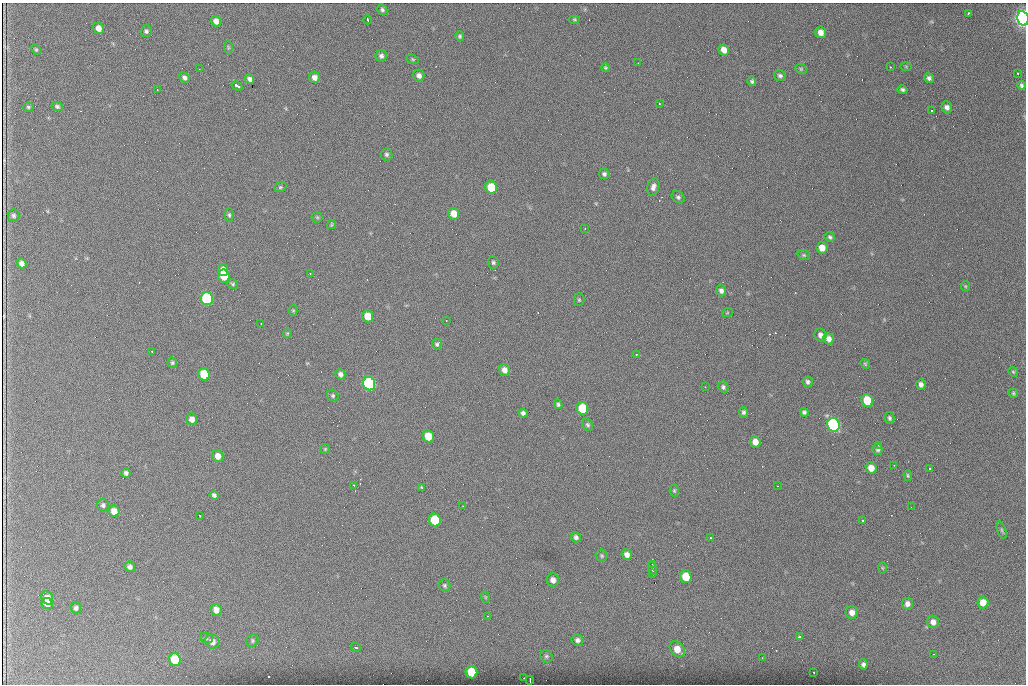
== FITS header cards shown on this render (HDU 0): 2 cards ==
NAXIS1  =                 1024 /fastest changing axis
NAXIS2  =                  682 /next to fastest changing axis

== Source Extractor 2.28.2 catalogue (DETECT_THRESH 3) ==
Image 1024 x 682 px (HDU 0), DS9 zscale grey, 1 PNG px = 1 image px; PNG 1028 x 686 px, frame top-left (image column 1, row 682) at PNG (2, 3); each listed source drawn as its Kron ellipse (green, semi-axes under 4 px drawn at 4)
Background 1220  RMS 25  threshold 73.5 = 3 sigma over >= 5 px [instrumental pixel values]
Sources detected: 162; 3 with non-positive FLUX_AUTO (blend fragments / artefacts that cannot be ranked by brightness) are neither listed nor drawn; the other 159 listed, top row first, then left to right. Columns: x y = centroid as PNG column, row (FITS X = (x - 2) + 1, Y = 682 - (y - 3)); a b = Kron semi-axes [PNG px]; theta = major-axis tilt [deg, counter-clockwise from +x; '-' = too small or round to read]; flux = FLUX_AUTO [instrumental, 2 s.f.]
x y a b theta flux
382 10 5 4 - 3.4e+03
968 13 3 3 - 3.1e+03
1023 18 7 5 -79 1.2e+06
574 19 6 4 0 2.1e+03
368 20 4 2 - 3.0e+03
216 21 5 5 - 9.2e+03
98 28 6 5 - 1.1e+04
146 31 6 5 - 3.7e+03
821 32 6 5 - 1.1e+04
460 36 5 4 - 2.8e+03
228 47 7 3 -89 2.0e+03
36 50 5 4 - 2.1e+03
724 50 6 5 - 1.3e+04
381 56 6 5 - 4.6e+03
413 59 6 4 -21 2.1e+03
638 63 2 2 - 1.1e+03
906 66 6 4 -1 1.7e+03
890 67 3 2 - 2.1e+03
605 68 4 4 - 2.0e+03
199 69 2 2 - 2.0e+03
801 69 6 5 - 2.4e+03
1018 73 3 3 - 2.8e+03
419 75 6 5 - 6.7e+03
780 76 6 5 - 3.9e+03
314 77 6 5 - 8.6e+03
184 78 5 4 - 5.0e+03
929 78 5 4 - 4.5e+03
249 79 5 4 - 5.3e+03
752 81 5 4 - 2.7e+03
1022 85 4 3 - 3.2e+03
237 86 6 3 -30 9.3e+03
157 89 2 2 - 1.5e+03
902 89 5 4 - 3.7e+03
659 104 3 2 - 1.7e+03
57 106 6 4 -26 3.4e+03
28 107 5 4 - 2.5e+03
947 107 6 5 - 6.9e+03
931 111 3 2 - 1.5e+03
386 154 6 6 - 3.3e+03
604 174 5 5 - 3.9e+03
280 187 6 5 - 2.6e+03
491 187 6 5 - 6.1e+04
653 187 9 6 73 6.9e+03
678 197 7 5 -37 3.7e+03
454 214 6 5 - 1.9e+04
229 215 7 4 -89 3.0e+03
14 216 6 6 - 3.8e+03
317 217 5 5 - 2.3e+03
331 224 5 3 - 1.8e+03
585 229 2 2 - 1.2e+03
830 237 5 4 - 3.2e+03
822 248 6 5 - 1.6e+04
804 255 6 5 - 2.5e+03
493 262 6 5 - 2.9e+03
22 263 5 4 - 7.7e+03
223 270 6 5 - 1.3e+04
310 274 2 2 - 1.3e+03
224 276 6 5 - 4.0e+04
233 284 5 5 - 2.6e+03
965 286 5 4 - 1.9e+03
721 291 6 5 - 5.5e+03
207 299 6 6 - 2.2e+05
579 300 6 5 - 2.5e+03
293 310 5 4 - 1.8e+03
727 313 5 3 - 1.5e+03
368 316 6 5 - 2.9e+04
446 320 2 2 - 1.0e+03
261 324 2 2 - 9.5e+02
287 333 5 3 - 1.8e+03
820 335 6 5 - 7.5e+03
828 339 6 5 - 8.8e+03
437 344 5 5 - 3.1e+03
152 351 3 2 - 2.7e+03
636 355 3 2 - 1.5e+03
172 363 5 4 - 2.4e+03
865 364 5 4 - 2.0e+03
504 370 6 5 - 1.0e+04
1013 372 5 4 - 2.1e+03
204 374 6 5 - 7.0e+04
340 374 5 5 - 5.4e+03
808 382 5 5 - 3.9e+03
369 384 6 6 - 3.8e+05
921 384 5 4 - 6.0e+03
705 387 2 2 - 4.0e+03
723 387 6 5 - 3.5e+03
1013 393 5 4 - 2.6e+03
333 396 6 5 - 2.9e+03
867 401 6 5 - 5.5e+04
558 404 5 4 - 3.1e+03
582 408 6 6 - 7.6e+04
744 412 5 4 - 3.5e+03
804 412 4 4 - 3.6e+03
523 413 4 4 - 4.9e+03
889 418 6 5 - 3.5e+03
192 419 6 5 - 9.3e+03
588 425 6 5 - 3.2e+03
833 425 7 6 - 4.3e+05
428 436 6 5 - 3.2e+04
755 442 6 5 - 1.4e+04
878 445 3 2 - 1.1e+03
325 449 5 5 - 1.9e+03
878 449 5 4 - 4.1e+03
218 456 6 5 - 1.2e+04
894 465 2 2 - 9.7e+02
871 468 6 5 - 1.7e+04
929 469 3 3 - 2.8e+03
126 473 5 4 - 4.1e+03
908 475 5 4 - 2.2e+03
354 485 3 2 - 1.4e+03
777 486 2 2 - 9.9e+02
422 488 4 3 - 2.2e+03
674 491 6 4 90 2.3e+03
214 495 4 4 - 3.9e+03
103 505 6 6 - 4.1e+03
463 506 2 2 - 1.2e+03
911 507 2 2 - 6.9e+02
114 511 6 5 - 1.5e+04
200 516 3 2 - 1.6e+03
435 520 6 6 - 8.4e+04
863 520 3 2 - 1.3e+03
1002 530 9 3 -71 2.8e+03
576 537 5 5 - 4.7e+03
711 538 3 2 - 2.0e+03
627 555 5 5 - 7.6e+03
602 556 6 6 - 2.7e+03
653 564 3 2 - 4.1e+03
130 567 5 5 - 5.5e+03
882 568 6 4 -88 2.0e+03
652 569 6 3 -78 5.7e+03
653 574 3 3 - 2.7e+03
686 577 6 5 - 4.3e+04
553 580 7 6 - 8.4e+03
445 585 6 5 - 3.1e+03
485 597 6 3 -71 1.7e+03
47 598 7 5 -61 1.5e+04
983 602 6 5 - 2.0e+04
47 604 6 5 - 1.1e+04
907 604 6 5 - 7.8e+03
76 608 5 5 - 4.5e+03
216 610 6 5 - 1.3e+04
852 612 6 6 - 1.1e+04
488 616 3 2 - 9.7e+02
933 622 6 6 - 8.6e+03
799 637 3 2 - 3.1e+03
206 638 6 5 - 2.6e+03
577 640 6 5 - 5.6e+03
252 641 6 5 - 3.1e+03
212 642 7 6 - 1.1e+04
356 647 5 3 - 2.6e+03
677 649 9 6 -52 2.3e+04
933 654 2 2 - 1.1e+03
546 656 6 6 - 3.4e+03
762 658 2 2 - 8.9e+02
175 660 6 6 - 6.1e+04
863 664 5 4 - 4.3e+03
471 672 6 5 - 6.4e+04
814 672 3 2 - 1.5e+03
524 678 2 2 - 8.0e+02
530 680 4 2 - 2.5e+03
At the frame edge (FLAGS 8, measured only in part): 1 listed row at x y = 1023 18
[3 non-positive-flux detections neither listed nor drawn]

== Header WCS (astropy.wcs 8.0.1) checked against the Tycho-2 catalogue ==
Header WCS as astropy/WCSLIB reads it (CRVAL/CRPIX/CD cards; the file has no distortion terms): RA---TAN/DEC--TAN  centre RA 07:06:07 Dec +31:10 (106.53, +31.16 deg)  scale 1.43 arcsec/px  FOV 24.4' x 16.3'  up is -93 deg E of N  parity flipped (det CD > 0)
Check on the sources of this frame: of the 60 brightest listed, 9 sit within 2.1 arcsec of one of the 15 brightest Tycho-2 stars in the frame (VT <= 12.35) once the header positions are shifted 0.51 arcsec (0.10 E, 0.50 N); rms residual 0.90 arcsec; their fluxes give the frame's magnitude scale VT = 23.78 - 2.5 log10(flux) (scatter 0.22 mag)
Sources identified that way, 9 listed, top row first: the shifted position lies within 2.1 arcsec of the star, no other Tycho-2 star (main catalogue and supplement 1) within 4.2 arcsec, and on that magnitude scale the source's flux lands within +1.5 / -3 mag of the star's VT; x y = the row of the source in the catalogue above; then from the Tycho-2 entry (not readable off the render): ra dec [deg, ICRS J2000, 3 dp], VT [Tycho-2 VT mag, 2 dp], TYC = Tycho-2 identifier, HIP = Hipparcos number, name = IAU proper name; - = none
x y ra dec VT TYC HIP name
491 187 106.458 +31.151 12.35 2438-728-1 - -
207 299 106.516 +31.041 10.39 2438-398-1 - -
204 374 106.551 +31.041 11.84 2438-663-1 - -
369 384 106.552 +31.106 9.20 2438-180-1 - -
867 401 106.550 +31.305 11.61 2438-184-1 - -
582 408 106.559 +31.192 11.79 2438-1039-1 - -
833 425 106.562 +31.292 10.01 2438-106-1 - -
435 520 106.614 +31.135 11.36 2438-550-1 - -
471 672 106.684 +31.152 11.76 2438-931-1 - -